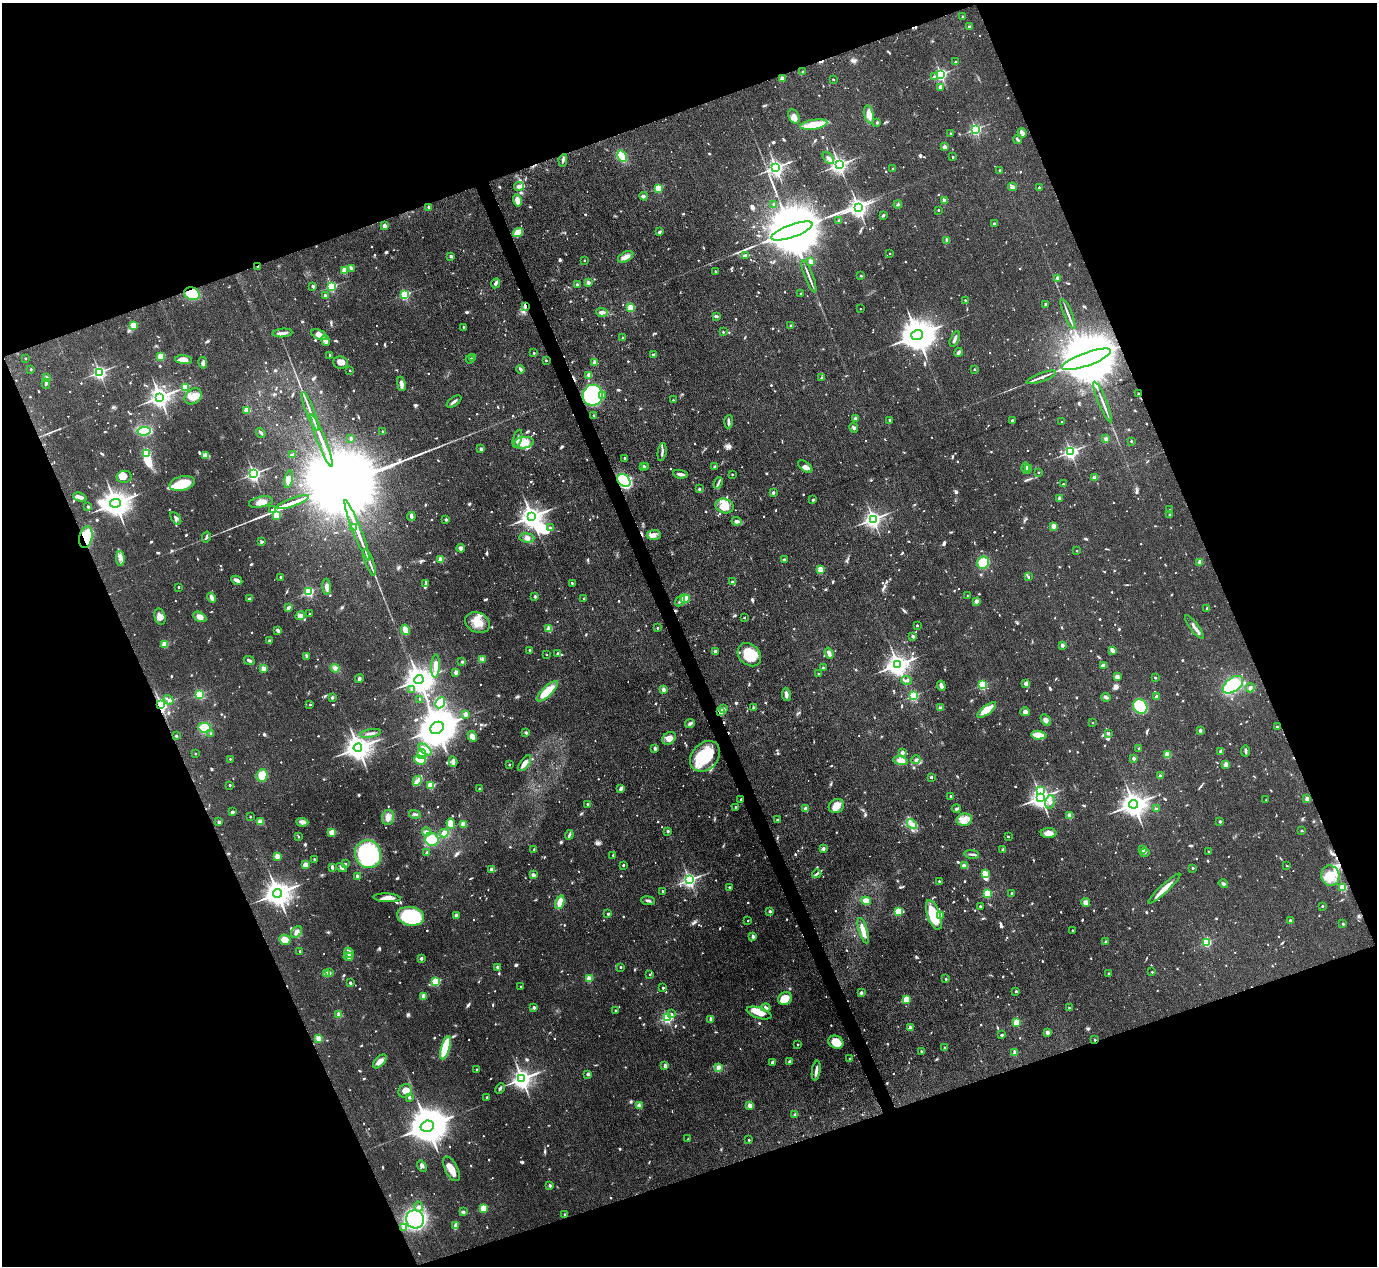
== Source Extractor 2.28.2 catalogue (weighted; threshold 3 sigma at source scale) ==
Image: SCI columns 1-5499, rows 283-5338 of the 5500 x 5490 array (HDU 1 of 3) = the unmasked area's bounding box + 8 px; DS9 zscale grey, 4 x 4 block average (1 PNG px = mean of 4 x 4 image px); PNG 1379 x 1268 px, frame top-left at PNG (2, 3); each listed source drawn as its Kron ellipse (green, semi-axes under 4 px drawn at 4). Shown black and unused: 41% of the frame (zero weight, under 3 of 4 exposures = <1% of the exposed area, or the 3 px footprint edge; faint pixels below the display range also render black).
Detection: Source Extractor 2.28.2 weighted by HDU 2 'WHT'. Background 0.042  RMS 0.0051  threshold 0.0229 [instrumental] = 3 sigma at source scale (4.5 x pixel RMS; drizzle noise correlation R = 1.50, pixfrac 1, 0.05/0.05 arcsec/px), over >= 5 px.
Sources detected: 1434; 18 too faint to see at this stretch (4 x 4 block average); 3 inside a brighter object's white glare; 14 cosmic-ray / hot-pixel residue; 1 long thin detection or spike segment (spike, bleed or trail) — neither listed nor drawn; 14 coinciding with a brighter row at this scale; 42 inside a brighter listed object's ellipse — not listed separately; of the other 1342, all 500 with FLUX_AUTO >= 5.19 (the completeness limit of this list) listed and drawn (842 fainter detections not listed), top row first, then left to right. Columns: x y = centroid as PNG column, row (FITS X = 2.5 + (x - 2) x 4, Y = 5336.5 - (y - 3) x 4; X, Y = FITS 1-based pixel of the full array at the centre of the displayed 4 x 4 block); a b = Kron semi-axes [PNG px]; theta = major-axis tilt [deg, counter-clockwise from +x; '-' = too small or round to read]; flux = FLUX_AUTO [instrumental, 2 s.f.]
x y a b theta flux
963 17 2 2 - 9.5
969 27 2 2 - 27
955 62 2 2 - 7.3
803 72 2 2 - 15
941 74 2 2 - 720
934 77 2 2 - 6.5
782 79 2 2 - 63
833 79 2 2 - 5.5
940 87 2 2 - 42
869 114 9 4 -78 33
794 116 7 5 -64 19
877 122 2 2 - 20
814 125 13 5 10 81
975 129 2 2 - 670
1022 133 5 3 - 8.8
951 134 2 2 - 11
1018 140 4 2 - 6.4
944 147 3 2 - 15
622 156 6 4 -61 92
953 157 2 2 - 8.1
828 158 7 2 -50 7.8
563 160 6 3 80 9
839 165 3 3 - 1500
776 168 3 3 - 1400
893 169 2 2 - 13
1000 170 2 2 - 9.9
519 186 5 3 - 14
1012 187 4 3 - 12
1039 187 2 2 - 12
659 188 2 2 - 170
644 196 4 3 - 5.7
517 200 6 4 -74 19
944 201 2 2 - 48
773 204 2 2 - 7
898 204 4 3 - 5.6
429 207 2 2 - 28
858 207 3 3 - 2000
938 210 2 2 - 7.3
883 215 3 2 - 5.8
839 220 2 2 - 16
994 223 2 2 - 12
384 226 2 2 - 51
792 231 22 6 20 64000
659 232 2 2 - 19
518 233 5 4 - 53
947 240 2 2 - 49
890 253 2 2 - 8.7
746 255 4 3 - 7.4
451 256 2 2 - 25
626 257 8 5 29 19
584 260 2 2 - 6
810 262 2 2 - 51
258 266 2 2 - 10
351 268 2 2 - 22
345 270 2 2 - 130
716 271 2 2 - 9.7
809 276 17 2 -69 12
861 276 2 2 - 10
1058 278 2 2 - 32
495 283 5 3 - 9.8
588 283 2 2 - 40
577 285 2 2 - 30
313 286 2 2 - 26
331 286 2 2 - 410
801 293 2 2 - 7.2
192 294 8 6 -22 89
405 294 2 2 - 390
325 296 2 2 - 23
965 300 2 2 - 7.5
1046 304 2 2 - 15
525 306 4 2 - 6
631 308 2 2 - 160
860 309 2 2 - 5.9
602 312 6 3 -3 10
1068 314 16 2 -67 13
716 316 4 2 - 5.5
133 325 2 2 - 130
791 325 2 2 - 8.4
464 327 2 2 - 9.9
723 332 2 2 - 6.6
282 333 10 3 5 13
319 335 8 4 -24 17
917 335 6 5 - 9000
623 338 2 2 - 14
955 339 8 2 68 12
326 341 5 3 - 16
958 352 4 2 - 8.1
534 353 2 2 - 12
330 355 2 2 - 19
653 355 2 2 - 29
161 356 2 2 - 150
25 358 2 2 - 10
473 358 2 2 - 25
470 359 4 2 - 5.8
1086 359 26 6 20 70000
184 360 8 4 -6 30
546 360 2 2 - 6.3
341 362 7 6 - 21
203 363 6 3 -79 7.9
594 363 2 2 - 42
31 369 2 2 - 11
520 369 4 2 - 9.4
974 369 2 2 - 9.7
350 371 2 2 - 6.6
99 372 2 2 - 900
589 375 2 2 - 81
821 377 2 2 - 14
1041 377 15 2 20 23
46 378 4 3 - 8.4
46 384 5 2 - 5.9
401 384 7 3 -79 17
185 387 2 2 - 190
1138 394 2 2 - 9.2
593 395 10 10 - 270
193 396 9 7 40 34
602 396 3 2 - 11
160 397 3 3 - 2500
673 400 2 2 - 5.4
454 402 8 2 35 7.9
1103 402 22 2 -68 17
247 410 2 2 - 120
310 411 20 2 -69 19
594 416 2 2 - 6.7
855 418 2 2 - 21
890 420 2 2 - 13
1012 421 2 2 - 33
729 422 6 3 85 6.9
1062 422 2 2 - 6.3
854 428 5 2 - 7.9
144 431 7 3 7 140
382 431 2 2 - 5.9
261 433 5 2 - 6
351 439 2 2 - 17
517 439 9 3 73 10
1106 439 3 2 - 8.9
322 441 28 2 -68 51
1131 441 2 2 - 10
524 443 10 6 7 39
481 449 3 3 - 7.5
662 452 9 2 81 7.5
1071 452 2 2 - 1000
146 454 2 2 - 180
293 454 2 2 - 11
205 455 4 3 - 7.5
625 458 2 2 - 16
643 466 2 2 - 10
646 466 2 2 - 9.4
805 466 8 4 -39 14
715 467 2 2 - 25
1026 468 6 3 -79 27
1029 469 2 2 - 29
1038 472 2 2 - 6
254 474 2 2 - 1100
680 474 7 2 -9 12
732 474 2 2 - 5.3
124 477 7 6 - 23
1094 478 3 3 - 11
289 479 9 4 79 18
624 481 7 5 -41 440
182 483 13 7 14 92
718 483 6 2 67 5.8
1063 484 2 2 - 6.3
699 489 2 2 - 20
773 493 3 2 - 7.1
80 497 7 3 -18 19
1059 498 3 2 - 12
813 500 2 2 - 14
261 502 12 5 11 26
293 502 17 2 19 16000
115 503 5 4 - 5000
724 506 9 7 -21 41
88 507 2 2 - 19
273 509 3 2 - 1500
1169 510 2 2 - 6.1
277 515 2 2 - 230
1169 515 2 2 - 10
411 516 4 2 - 14
531 517 3 3 - 3000
176 518 7 4 -53 8.6
873 519 3 3 - 1600
446 520 2 2 - 22
736 521 5 3 - 15
1053 526 2 2 - 71
353 527 2 2 - 26
550 528 3 3 - 5.8
357 531 32 2 -69 60
654 535 7 5 4 14
86 537 11 6 78 95
206 537 5 2 - 6.3
527 538 7 4 -7 14
262 542 3 2 - 6.2
461 548 4 4 - 15
1077 551 2 2 - 6.8
120 558 7 4 -86 14
441 560 2 2 - 100
784 560 2 2 - 14
369 562 14 2 -70 14
1200 562 2 2 - 58
983 563 6 5 - 88
820 570 2 2 - 120
281 577 2 2 - 7.9
1028 577 2 2 - 5.8
237 580 6 2 -28 17
732 582 4 2 - 5.8
572 583 2 2 - 11
426 584 3 3 - 5.2
178 587 2 2 - 6.2
327 587 8 3 -87 16
309 592 2 2 - 390
968 596 2 2 - 5.8
212 597 5 3 - 12
535 597 2 2 - 23
584 598 2 2 - 6.8
249 599 2 2 - 19
685 599 4 4 - 41
680 601 6 2 56 5.5
976 601 3 3 - 10
288 608 3 3 - 8.2
1207 608 2 2 - 13
310 614 2 2 - 7.5
300 616 5 4 - 13
160 617 8 5 -77 19
200 617 7 4 -31 19
744 618 2 2 - 6.6
477 623 13 9 -23 50
917 625 2 2 - 8.1
1194 627 14 2 -53 15
657 628 2 2 - 11
549 629 2 2 - 120
405 630 5 4 - 28
278 631 3 2 - 12
913 636 2 2 - 30
269 641 2 2 - 24
165 644 2 2 - 130
1062 645 2 2 - 34
530 650 2 2 - 11
1112 650 3 2 - 22
715 651 2 2 - 20
558 653 2 2 - 9
829 653 6 3 -70 14
546 654 2 2 - 10
749 655 13 10 -45 110
307 656 4 3 - 5.9
483 659 2 2 - 40
249 660 5 2 - 8.1
462 662 2 2 - 10
898 665 4 3 - 2800
436 666 11 4 86 24
1103 666 4 3 - 10
335 668 4 4 - 12
823 668 2 2 - 16
263 669 2 2 - 62
456 672 3 3 - 11
818 674 2 2 - 7.8
1117 677 3 3 - 12
359 678 4 3 - 5.5
1155 678 2 2 - 5.4
419 679 4 4 - 5100
907 680 5 3 - 6.7
1026 683 4 3 - 11
982 685 2 2 - 350
1233 685 11 7 36 170
941 686 5 3 - 14
1250 688 4 3 - 5.7
412 690 2 2 - 7
663 690 2 2 - 40
547 691 14 5 44 59
199 694 2 2 - 360
786 694 7 3 -81 14
914 696 2 2 - 370
1157 696 2 2 - 42
332 697 2 2 - 7.2
1106 697 5 3 - 7.2
420 699 2 2 - 12
169 700 5 3 - 7.4
440 703 6 4 59 69
160 705 2 2 - 1000
310 705 2 2 - 6.5
1140 706 8 6 -49 120
754 708 2 2 - 25
940 708 3 3 - 8.1
724 709 3 3 - 6.1
987 710 11 4 37 61
720 712 4 3 - 18
1025 712 5 4 - 11
465 714 3 3 - 12
1046 720 6 4 -61 13
1093 722 2 2 - 5.3
690 724 5 3 - 8.5
1277 727 2 2 - 13
204 728 6 4 -8 72
437 728 7 5 33 10000
1200 731 3 3 - 5.5
211 733 2 2 - 6
370 733 10 2 10 12
526 733 3 2 - 5.2
1108 733 3 3 - 5.2
1039 735 8 3 -4 60
176 736 2 2 - 12
472 736 6 4 -62 17
669 738 7 5 37 28
358 748 4 4 - 4000
1139 748 2 2 - 8.6
425 749 7 3 -41 22
655 749 4 2 - 7.1
1246 751 5 2 - 6.9
1221 752 4 3 - 6.9
902 753 2 2 - 34
195 754 2 2 - 7.6
422 754 5 4 - 41
1167 755 2 2 - 110
705 756 17 13 47 150
1134 758 2 2 - 32
230 759 2 2 - 5.7
420 760 6 3 -20 40
916 760 4 3 - 8
901 761 7 4 -11 23
453 762 5 3 - 14
525 763 9 4 55 19
509 764 2 2 - 8.6
1226 764 2 2 - 71
262 775 6 5 - 45
1160 776 3 2 - 6.1
931 777 2 2 - 15
417 781 5 4 - 12
230 785 2 2 - 11
431 785 2 2 - 200
479 788 2 2 - 7.3
621 789 4 2 - 14
1041 791 3 2 - 77
951 796 2 2 - 16
1041 798 3 3 - 2500
741 799 2 2 - 7.6
1307 799 2 2 - 42
1266 800 2 2 - 6.4
1050 802 7 4 76 14
587 804 2 2 - 9.8
1134 804 4 4 - 3800
836 806 8 6 27 28
735 807 2 2 - 15
806 809 2 2 - 54
956 809 4 2 - 6.6
1156 809 2 2 - 17
232 812 3 2 - 6.9
415 814 6 2 -13 5.6
1070 816 2 2 - 91
250 817 2 2 - 7.4
388 817 8 6 82 19
777 820 2 2 - 8.2
964 820 8 6 13 24
219 822 2 2 - 21
260 822 4 3 - 18
302 822 6 3 -4 15
1220 822 2 2 - 18
451 824 5 3 - 29
464 824 4 3 - 22
912 824 5 4 - 13
668 831 2 2 - 18
1301 831 2 2 - 9.7
332 832 3 3 - 30
426 832 4 3 - 7.7
444 833 4 3 - 23
1049 833 8 5 -1 20
569 835 5 2 - 7.3
298 837 2 2 - 5.2
1008 837 2 2 - 6.6
432 839 7 6 - 55
823 849 2 2 - 38
534 850 2 2 - 18
1003 850 2 2 - 21
1142 850 2 2 - 16
1208 851 2 2 - 5.2
1145 852 4 4 - 6.1
427 853 2 2 - 30
368 854 14 13 - 410
972 854 7 2 -10 7.5
613 855 2 2 - 7.7
277 856 2 2 - 89
314 859 2 2 - 8.8
345 864 2 2 - 11
306 865 3 3 - 31
623 865 2 2 - 12
965 866 4 2 - 20
1287 866 2 2 - 5.3
332 867 4 2 - 7.9
342 868 5 3 - 6.6
1193 868 2 2 - 7.8
492 870 3 2 - 17
986 873 3 2 - 34
817 874 5 3 - 6.5
533 875 4 4 - 7.2
357 876 2 2 - 25
1330 876 10 9 - 60
689 880 2 2 - 1100
939 881 2 2 - 7.5
1223 884 5 3 - 6.2
729 887 2 2 - 6.2
1343 887 2 2 - 210
1164 888 21 3 43 35
662 891 2 2 - 5.4
277 893 4 4 - 4400
1012 893 2 2 - 18
987 894 2 2 - 230
387 898 13 4 -3 23
648 901 7 3 -6 7.1
866 901 5 3 - 31
560 902 7 4 74 34
1086 902 4 3 - 7.7
980 906 2 2 - 7.4
1322 906 2 2 - 10
770 911 2 2 - 19
898 911 2 2 - 220
608 914 2 2 - 12
934 915 15 6 -70 140
940 915 2 2 - 68
411 916 13 9 -11 330
456 916 2 2 - 40
748 921 2 2 - 5.6
1290 921 2 2 - 26
1343 924 2 2 - 13
1072 930 2 2 - 5.4
863 931 13 3 -73 29
296 932 6 5 - 12
753 936 2 2 - 34
285 940 6 5 - 32
1106 942 2 2 - 17
1207 942 2 2 - 300
300 951 2 2 - 9.2
349 953 5 2 - 37
348 957 5 3 - 9.2
421 958 2 2 - 27
497 967 3 3 - 6.7
620 967 2 2 - 10
1152 972 2 2 - 7.4
329 973 2 2 - 27
1109 973 2 2 - 11
326 974 2 2 - 62
650 975 2 2 - 5.8
589 979 2 2 - 120
946 979 2 2 - 8.1
436 982 2 2 - 280
350 983 2 2 - 19
521 987 2 2 - 8.8
663 988 2 2 - 11
1016 991 2 2 - 11
861 993 3 3 - 6.1
424 996 2 2 - 77
785 999 7 6 - 39
906 999 2 2 - 160
534 1008 2 2 - 20
766 1008 4 3 - 9.2
1069 1008 2 2 - 12
615 1011 2 2 - 13
759 1013 13 5 -17 34
672 1014 2 2 - 6
339 1015 2 2 - 81
667 1018 2 2 - 590
711 1019 2 2 - 42
1017 1022 2 2 - 170
910 1028 2 2 - 68
1047 1032 2 2 - 33
1002 1035 2 2 - 6.2
319 1039 4 4 - 28
1095 1040 2 2 - 7.1
836 1042 8 6 -23 59
797 1045 2 2 - 6.9
445 1048 12 4 74 170
945 1048 2 2 - 11
921 1051 2 2 - 5.4
1015 1053 2 2 - 90
850 1059 2 2 - 8.4
380 1061 8 4 46 21
772 1062 3 2 - 8.6
790 1062 3 2 - 9.4
665 1066 2 2 - 40
718 1067 4 3 - 7.3
477 1070 2 2 - 8
816 1071 10 2 81 16
588 1074 3 2 - 9.7
522 1079 3 3 - 2400
500 1088 6 2 63 6.2
405 1091 7 6 - 19
409 1097 2 2 - 17
487 1097 2 2 - 11
750 1105 3 3 - 14
639 1106 2 2 - 20
795 1115 2 2 - 24
427 1126 7 5 16 14000
688 1139 2 2 - 6.5
749 1140 2 2 - 8.7
422 1166 6 3 -56 6.1
451 1169 13 6 -63 46
550 1186 2 2 - 20
419 1207 5 4 - 9.2
483 1208 2 2 - 160
463 1212 3 3 - 5.8
565 1214 2 2 - 6.2
415 1219 9 9 - 400
456 1226 4 3 - 14
403 1227 2 2 - 13
Overlapping masked pixels (flux is a lower limit): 12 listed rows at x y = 258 266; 192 294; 525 306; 1086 359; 1138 394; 593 395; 624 481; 86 537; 160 705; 720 712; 741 799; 1095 1040
Diffuse or blended objects may show on this block-average render without a row.